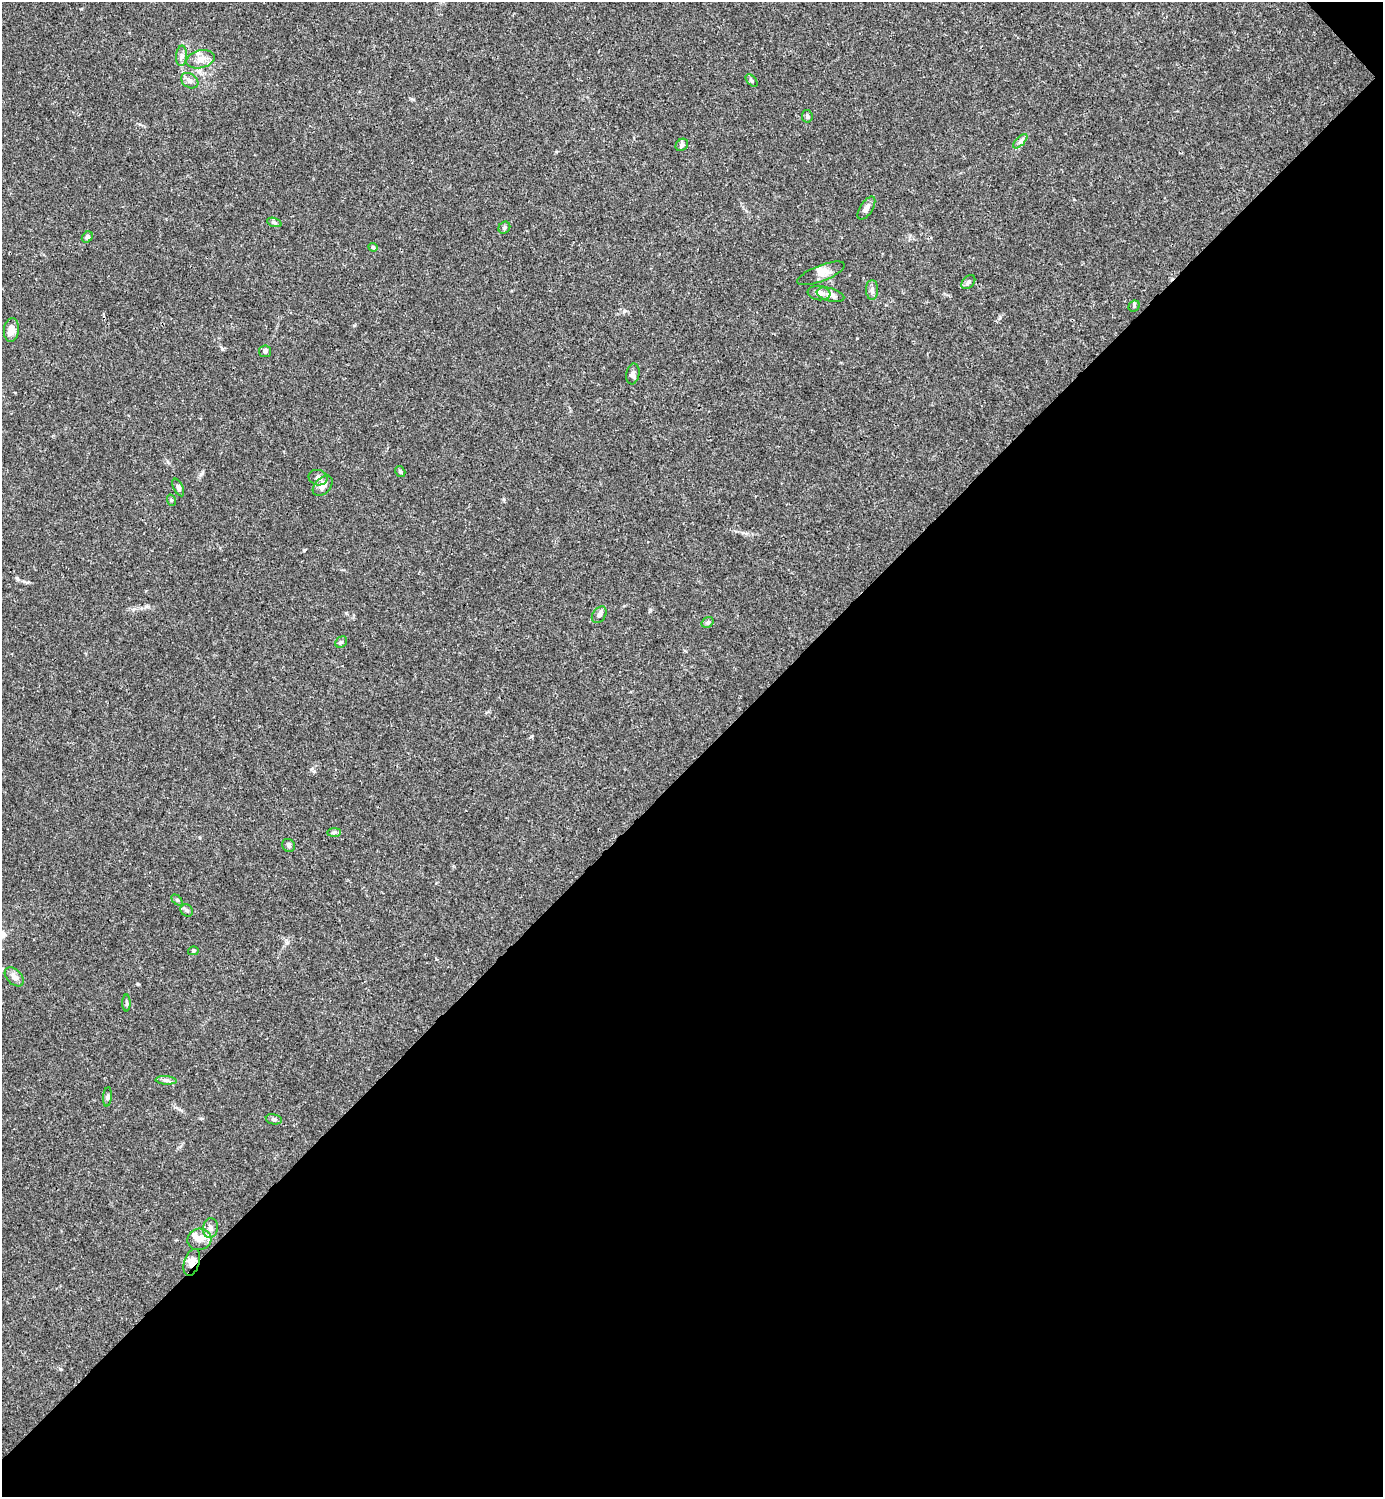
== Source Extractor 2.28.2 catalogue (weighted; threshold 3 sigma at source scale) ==
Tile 12 of 4 x 4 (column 4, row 3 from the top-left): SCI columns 4444-5824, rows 1495-2989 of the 5981 x 5982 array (HDU 1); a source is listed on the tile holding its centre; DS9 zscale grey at full resolution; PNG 1385 x 1499 px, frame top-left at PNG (2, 2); each listed source drawn as its Kron ellipse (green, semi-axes under 4 px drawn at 4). Shown black and unused: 49% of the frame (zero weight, under 3 of 4 exposures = <1% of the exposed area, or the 3 px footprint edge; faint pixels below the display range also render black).
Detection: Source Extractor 2.28.2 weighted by HDU 2 'WHT'; one run over the whole footprint, this tile lists its part. Background 0.0151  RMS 0.0022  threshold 0.00971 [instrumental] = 3 sigma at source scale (4.5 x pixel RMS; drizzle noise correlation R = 1.50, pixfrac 1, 0.05/0.05 arcsec/px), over >= 5 px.
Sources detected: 44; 2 inside a brighter listed object's ellipse — not listed separately; the other 42 listed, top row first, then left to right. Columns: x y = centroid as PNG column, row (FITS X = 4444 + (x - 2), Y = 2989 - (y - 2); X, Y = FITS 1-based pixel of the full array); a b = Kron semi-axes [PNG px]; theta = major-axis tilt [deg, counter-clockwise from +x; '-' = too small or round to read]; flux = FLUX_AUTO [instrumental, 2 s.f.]
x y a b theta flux
182 56 10 5 85 0.75
200 59 14 8 13 1.7
190 81 9 7 -35 0.88
752 81 7 4 -47 0.37
807 116 6 5 - 0.53
1020 141 9 3 45 0.49
682 145 7 5 44 0.45
866 208 13 6 57 0.91
274 222 8 3 -19 0.32
504 228 6 5 - 0.45
87 237 6 5 - 0.59
373 247 4 4 - 0.28
821 273 25 8 21 1.8
968 282 8 5 47 0.67
872 290 10 6 -90 0.71
819 293 11 7 -7 1.3
830 295 14 6 -15 1.2
1134 306 6 5 - 0.36
11 330 12 7 84 1.8
265 351 6 6 - 0.49
633 374 10 6 80 0.74
400 471 6 4 -58 0.42
318 478 9 7 -13 0.85
323 486 12 7 46 1.3
178 487 9 4 -63 0.53
171 500 6 3 -72 0.26
599 615 9 6 56 0.74
707 622 6 5 - 0.48
341 642 6 5 - 0.39
334 832 7 4 1 0.39
289 845 7 6 - 0.53
177 900 6 4 -45 0.3
187 910 7 5 -46 0.45
193 951 5 4 - 0.32
14 977 11 7 -45 1
126 1003 8 3 -90 0.35
166 1080 10 4 -4 0.53
107 1097 9 4 85 0.4
274 1119 8 5 -11 0.47
210 1228 10 7 82 0.88
199 1239 12 10 13 2
192 1262 14 7 72 1.5
Overlapping masked pixels (flux is a lower limit): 1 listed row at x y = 192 1262
Unlisted compact peaks at least as high as the median listed source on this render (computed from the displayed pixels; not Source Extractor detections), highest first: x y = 222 349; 304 550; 60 1369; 201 474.